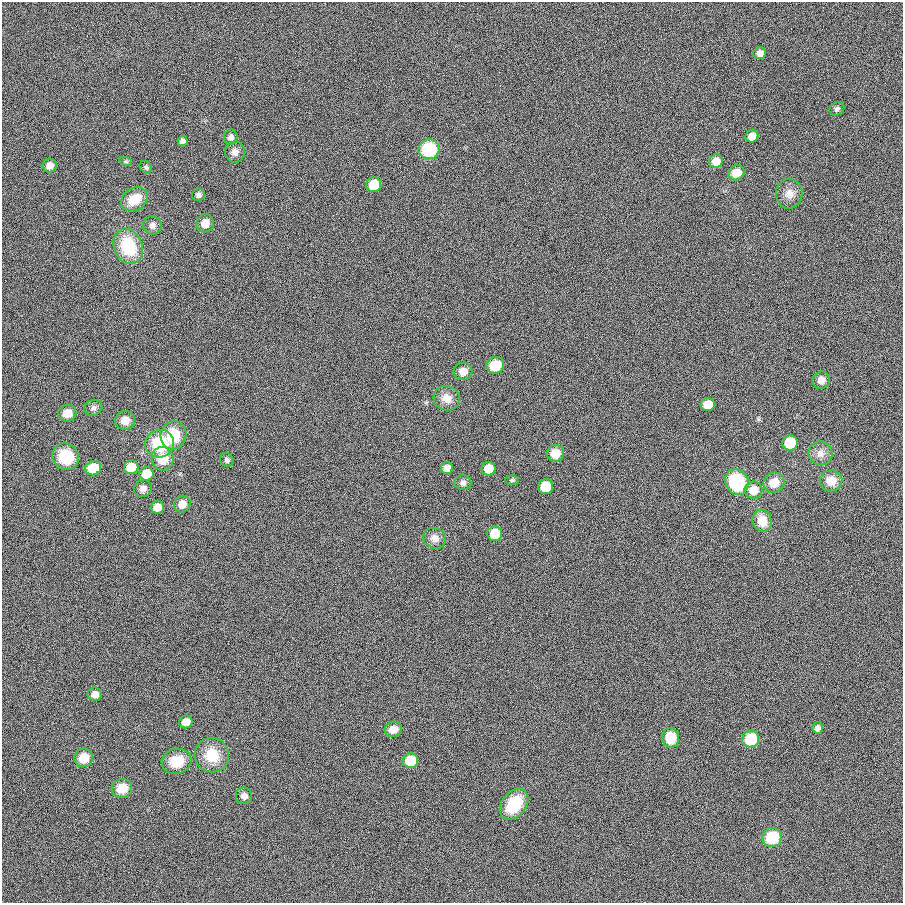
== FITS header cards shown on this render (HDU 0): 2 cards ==
NAXIS1  =                  901
NAXIS2  =                  901

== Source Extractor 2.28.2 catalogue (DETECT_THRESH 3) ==
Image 901 x 901 px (HDU 0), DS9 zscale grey, 1 PNG px = 1 image px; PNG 905 x 905 px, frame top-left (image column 1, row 901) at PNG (2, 2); each listed source drawn as its Kron ellipse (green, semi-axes under 4 px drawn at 4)
Background 0.00144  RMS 0.099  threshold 0.297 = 3 sigma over >= 5 px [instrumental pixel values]
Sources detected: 67; all 67 listed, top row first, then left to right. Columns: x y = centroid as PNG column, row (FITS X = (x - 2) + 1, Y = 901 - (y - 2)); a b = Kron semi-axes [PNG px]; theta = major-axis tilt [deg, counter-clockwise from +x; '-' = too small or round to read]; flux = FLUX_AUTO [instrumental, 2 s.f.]
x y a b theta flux
760 53 6 6 - 39
837 109 8 6 33 17
752 136 7 6 - 67
231 137 8 7 - 26
183 141 5 5 - 22
429 149 10 10 - 370
235 152 10 10 - 37
716 161 7 6 - 87
126 162 6 4 -19 10
50 165 7 7 - 46
146 167 7 5 -43 11
736 173 8 7 - 83
374 185 7 7 - 190
789 194 15 13 88 63
198 195 6 6 - 19
134 199 14 11 32 140
205 223 9 8 - 64
152 225 9 9 - 29
128 246 18 14 -68 340
495 365 9 8 - 140
463 371 9 8 - 58
821 380 9 8 - 46
447 398 13 12 - 70
708 405 7 6 - 140
93 408 9 7 25 22
67 413 9 8 - 81
125 420 10 9 - 67
173 435 14 12 75 210
790 443 8 7 - 290
160 444 14 13 - 320
555 453 8 8 - 99
820 453 12 11 - 50
66 457 14 13 - 230
163 459 12 11 - 140
227 460 7 6 - 16
131 467 7 7 - 210
93 468 8 7 - 230
447 468 6 6 - 46
489 469 7 6 - 160
146 474 7 6 - 160
512 480 7 5 2 11
831 481 11 10 - 89
737 482 13 11 -60 450
463 483 8 7 - 24
774 483 11 9 34 100
546 486 7 7 - 270
143 489 9 8 - 34
753 490 9 8 - 120
182 504 9 7 47 63
157 507 6 6 - 62
762 521 11 9 -74 120
495 534 7 7 - 200
435 538 12 10 -28 46
95 694 7 6 - 42
186 722 7 6 - 84
818 728 5 5 - 23
393 729 9 7 17 63
671 738 10 8 -85 160
751 739 8 8 - 300
212 755 17 17 - 170
84 758 9 9 - 110
177 761 15 12 13 140
411 761 8 7 - 220
122 788 10 9 - 110
244 796 8 8 - 34
514 804 17 12 53 270
772 837 10 9 - 260